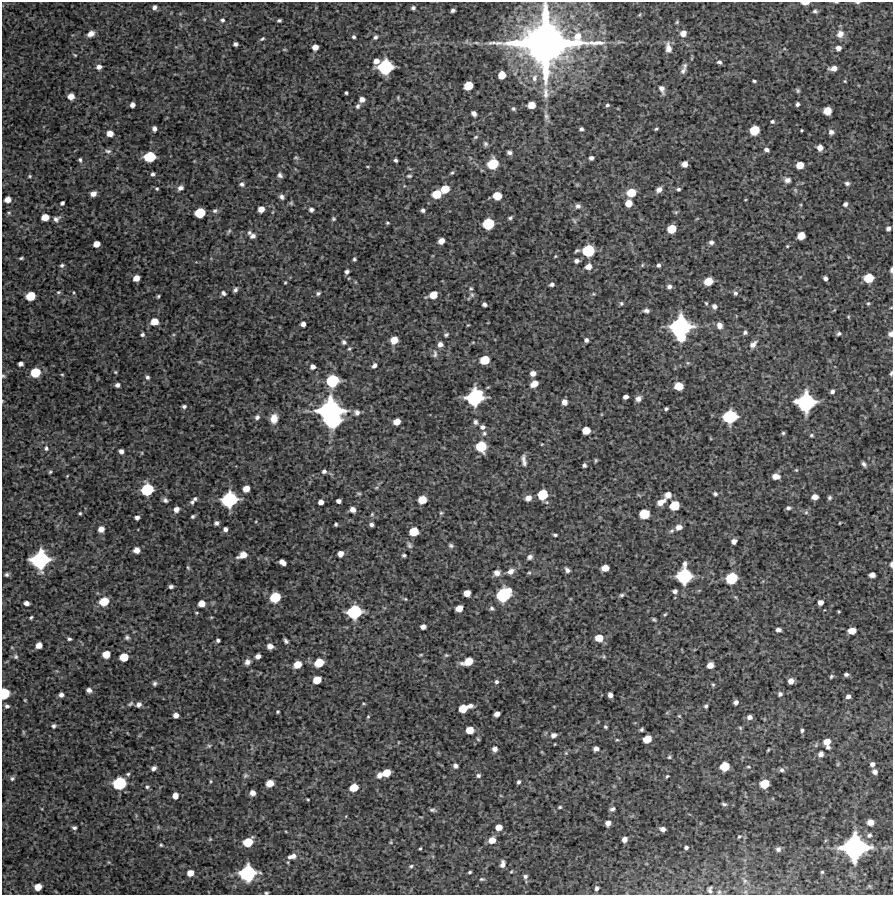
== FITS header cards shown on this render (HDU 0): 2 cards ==
NAXIS1  =                  891 /Length X axis
NAXIS2  =                  893 /Length Y axis

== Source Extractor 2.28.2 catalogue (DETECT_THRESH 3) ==
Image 891 x 893 px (HDU 0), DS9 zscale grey, 1 PNG px = 1 image px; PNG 895 x 897 px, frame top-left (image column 1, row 893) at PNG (2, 2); no overlay
Background 4770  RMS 250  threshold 759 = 3 sigma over >= 5 px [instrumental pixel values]
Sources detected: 441; all 441 listed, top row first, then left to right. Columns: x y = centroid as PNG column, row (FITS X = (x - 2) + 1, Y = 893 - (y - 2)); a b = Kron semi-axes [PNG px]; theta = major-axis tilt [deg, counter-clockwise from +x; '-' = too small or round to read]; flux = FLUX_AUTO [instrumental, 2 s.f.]
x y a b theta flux
836 2 4 2 - 1.3e+04
858 2 6 3 0 2.1e+04
805 3 8 3 1 8.8e+04
154 7 6 5 - 5.5e+04
413 8 4 4 - 3.6e+04
453 10 4 4 - 3.7e+04
815 11 4 4 - 3.2e+04
222 20 5 5 - 3.4e+04
279 20 4 3 - 2.9e+04
677 22 5 4 - 1.9e+04
683 33 6 6 - 1.2e+05
91 34 8 5 31 1.0e+05
840 34 10 8 48 1.1e+05
354 37 3 3 - 2.9e+04
375 37 5 4 - 4.0e+04
262 39 6 4 24 2.6e+04
546 43 45 37 2 1.1e+07
235 44 4 4 - 4.5e+04
315 47 5 5 - 1.2e+05
668 48 12 7 -84 1.1e+05
838 48 6 5 - 7.3e+04
75 55 5 3 - 1.6e+04
376 61 6 5 - 9.1e+04
719 62 5 4 - 3.5e+04
99 67 6 5 - 7.7e+04
385 67 11 10 - 1.1e+06
833 68 7 5 6 1.1e+05
683 71 11 6 62 7.0e+04
502 75 6 6 - 2.2e+05
535 78 11 8 79 1.1e+05
754 81 4 3 - 2.5e+04
845 81 4 3 - 1.4e+04
468 86 7 6 - 3.1e+05
662 89 10 6 -72 7.1e+04
798 90 6 4 -56 2.8e+04
346 93 3 3 - 2.3e+04
546 93 19 8 -87 1.8e+05
71 96 6 6 - 1.5e+05
398 98 6 3 -90 1.6e+04
362 99 5 5 - 8.7e+04
797 104 4 4 - 3.9e+04
132 105 5 4 - 7.3e+04
531 105 6 5 - 1.9e+05
607 105 5 4 - 2.7e+04
358 106 6 5 - 4.1e+04
513 109 5 5 - 3.0e+04
827 111 6 6 - 2.2e+05
474 113 5 4 - 6.8e+04
546 116 10 7 -80 6.2e+04
772 121 4 4 - 2.9e+04
154 129 5 4 - 6.3e+04
581 129 4 4 - 4.1e+04
656 129 3 2 - 2.0e+04
754 130 7 7 - 3.8e+05
802 130 3 2 - 1.6e+04
831 132 6 5 - 6.4e+04
110 133 6 5 - 1.2e+05
476 137 6 4 27 2.5e+04
485 144 7 6 - 3.9e+04
820 148 5 5 - 1.1e+05
767 150 5 4 - 5.3e+04
108 151 11 6 -6 5.9e+04
509 152 5 4 - 4.8e+04
150 157 8 7 - 5.3e+05
296 158 7 5 -9 2.8e+04
591 158 5 4 - 5.3e+04
80 160 5 4 - 3.0e+04
396 160 4 3 - 3.3e+04
493 164 9 8 - 5.0e+05
684 164 5 5 - 1.1e+05
800 165 6 6 - 1.9e+05
367 166 4 3 - 1.4e+04
452 173 6 4 36 2.6e+04
153 174 4 4 - 3.8e+04
280 175 6 5 - 5.2e+04
30 176 5 4 - 2.1e+04
409 176 7 4 0 2.7e+04
787 180 8 6 2 7.1e+04
847 183 6 5 - 4.2e+04
242 184 6 6 - 4.7e+04
180 188 7 5 26 6.7e+04
157 189 5 4 - 2.2e+04
445 189 7 6 - 2.7e+05
678 189 4 3 - 3.0e+04
659 190 6 5 - 8.8e+04
631 193 8 7 - 3.2e+05
93 194 5 4 - 9.5e+04
437 194 7 6 - 3.2e+05
497 196 7 6 - 2.8e+05
282 197 6 5 - 5.1e+04
7 200 6 5 - 1.2e+05
745 200 4 2 - 1.2e+04
62 203 4 3 - 3.7e+04
291 203 5 5 - 2.4e+04
628 203 6 6 - 1.7e+05
845 204 4 4 - 4.6e+04
578 206 7 6 - 5.5e+04
261 209 6 5 - 1.3e+05
311 210 6 5 - 4.6e+04
423 210 4 4 - 3.7e+04
215 211 7 6 - 4.3e+04
676 212 6 4 44 2.3e+04
9 213 5 5 - 2.3e+04
200 213 8 7 - 4.4e+05
45 217 6 5 - 1.8e+05
510 218 5 4 - 3.1e+04
56 219 8 7 - 6.0e+04
333 219 5 5 - 2.6e+04
574 221 8 4 -57 3.1e+04
387 223 4 3 - 2.0e+04
488 224 8 7 - 5.9e+05
888 228 5 4 - 5.1e+04
672 229 7 6 - 3.2e+05
229 231 8 4 55 2.7e+04
249 233 6 5 - 3.5e+04
253 236 7 5 -12 7.2e+04
801 236 6 6 - 2.2e+05
441 241 5 5 - 1.2e+05
711 242 5 4 - 4.3e+04
96 244 6 5 - 1.3e+05
787 246 3 3 - 1.6e+04
577 250 6 4 20 2.9e+04
588 251 9 8 - 7.0e+05
555 256 4 3 - 1.5e+04
21 258 4 3 - 2.4e+04
354 259 5 4 - 2.6e+04
576 261 5 4 - 5.9e+04
62 265 5 4 - 3.3e+04
642 265 5 4 - 1.9e+04
659 265 4 4 - 4.1e+04
588 267 7 6 - 1.2e+05
891 270 6 3 87 3.3e+04
347 272 4 4 - 4.6e+04
136 278 6 5 - 1.4e+05
349 278 4 2 - 1.2e+04
825 278 4 4 - 5.3e+04
869 278 7 6 - 3.9e+05
708 281 7 6 - 2.6e+05
285 282 3 3 - 1.6e+04
552 284 5 4 - 4.8e+04
669 287 6 5 - 5.3e+04
471 288 6 4 -87 2.5e+04
235 290 5 4 - 4.3e+04
58 292 6 4 20 2.3e+04
73 292 5 3 - 1.5e+04
223 293 6 5 - 4.2e+04
318 293 6 5 - 3.6e+04
735 293 6 5 - 4.2e+04
593 294 6 4 11 2.1e+04
433 295 8 5 24 2.2e+05
472 295 7 5 -74 3.5e+04
30 296 7 6 - 3.4e+05
158 296 3 3 - 2.2e+04
621 303 6 5 - 3.0e+04
706 303 4 4 - 1.8e+04
868 303 5 4 - 2.1e+04
484 304 4 4 - 4.9e+04
714 306 7 6 - 5.8e+04
891 307 4 3 - 1.2e+04
646 311 6 4 -4 5.5e+04
848 317 5 4 - 1.8e+04
154 322 7 6 - 2.0e+05
303 324 5 4 - 7.2e+04
468 325 3 3 - 1.4e+04
719 325 7 6 - 1.0e+05
680 328 17 13 88 2.5e+06
745 332 5 5 - 3.8e+04
839 334 5 4 - 3.7e+04
890 334 6 6 - 5.4e+04
142 335 4 4 - 3.4e+04
446 335 5 4 - 2.9e+04
394 340 6 6 - 1.9e+05
586 340 4 4 - 5.1e+04
344 342 8 6 -49 4.4e+04
473 342 5 3 - 1.5e+04
440 344 6 5 - 7.4e+04
753 344 10 6 45 9.0e+04
349 349 5 4 - 2.1e+04
435 354 11 6 90 5.4e+04
485 360 7 6 - 3.3e+05
199 362 5 5 - 2.0e+04
688 363 6 4 -17 2.0e+04
20 364 5 4 - 6.0e+04
374 365 5 4 - 5.1e+04
313 367 6 5 - 7.1e+04
35 372 8 7 - 3.8e+05
115 372 4 4 - 1.8e+04
533 373 5 5 - 9.6e+04
891 373 6 3 71 2.6e+04
62 374 5 3 - 1.6e+04
3 376 5 4 - 2.1e+04
147 377 6 5 - 4.0e+04
332 381 9 9 - 7.7e+05
534 384 7 5 35 1.6e+05
117 385 4 4 - 5.4e+04
679 386 7 6 - 2.7e+05
832 392 4 4 - 4.7e+04
475 397 13 11 35 1.5e+06
626 397 5 4 - 6.8e+04
638 399 7 6 - 6.9e+04
564 402 5 5 - 1.0e+05
806 402 13 13 - 1.7e+06
184 406 6 5 - 3.8e+04
666 409 4 3 - 2.9e+04
330 411 18 16 12 3.0e+06
357 412 7 7 - 6.0e+04
257 417 6 6 - 5.2e+04
730 417 10 9 - 8.9e+05
274 418 10 8 79 1.7e+05
333 420 10 10 - 1.3e+06
397 422 6 5 - 1.6e+05
476 422 6 5 - 4.1e+04
482 427 6 6 - 5.5e+04
586 430 6 6 - 2.2e+05
484 433 6 6 - 3.7e+04
783 433 5 5 - 2.4e+04
811 435 5 4 - 2.5e+04
542 444 3 2 - 1.2e+04
481 446 8 8 - 5.0e+05
46 448 7 6 - 4.1e+04
121 451 4 4 - 6.6e+04
142 453 5 3 - 1.7e+04
524 460 14 5 -83 7.5e+04
596 460 5 3 - 2.2e+04
864 464 5 3 - 4.3e+04
584 465 4 4 - 3.3e+04
796 470 5 4 - 1.9e+04
324 471 5 5 - 4.3e+04
50 472 5 4 - 2.3e+04
67 476 4 3 - 1.4e+04
776 476 7 5 -2 1.3e+05
376 488 5 3 - 1.7e+04
147 489 9 8 - 7.3e+05
246 489 6 5 - 1.6e+05
359 493 7 3 -8 2.3e+04
543 494 8 7 - 4.9e+05
715 494 6 5 - 3.3e+04
668 495 6 6 - 1.2e+05
815 497 6 5 - 1.1e+05
528 498 6 5 - 1.2e+05
829 498 5 4 - 3.3e+04
195 499 6 5 - 3.5e+04
165 500 6 5 - 4.4e+04
229 500 12 10 27 1.2e+06
422 500 7 6 - 2.6e+05
338 501 5 4 - 6.1e+04
192 502 5 5 - 3.3e+04
321 502 5 5 - 8.7e+04
661 502 10 6 30 1.3e+05
674 505 7 6 - 4.0e+05
788 508 5 4 - 4.0e+04
176 509 6 5 - 8.8e+04
353 509 5 5 - 9.9e+04
806 512 6 5 - 3.0e+04
80 513 4 3 - 2.0e+04
441 513 6 5 - 2.4e+04
372 514 5 5 - 2.1e+04
644 514 7 7 - 4.0e+05
193 516 4 3 - 3.1e+04
137 518 4 4 - 5.5e+04
216 523 5 4 - 4.3e+04
840 523 3 2 - 1.2e+04
336 524 3 3 - 2.7e+04
371 525 4 3 - 4.3e+04
679 527 7 5 13 9.3e+04
101 529 6 6 - 1.1e+05
225 529 4 4 - 5.5e+04
672 531 7 5 28 3.7e+04
414 532 7 6 - 3.0e+05
555 535 4 3 - 2.6e+04
734 541 5 4 - 7.7e+04
409 545 9 6 -59 4.3e+04
451 545 7 5 -30 3.5e+04
136 550 5 5 - 1.1e+05
340 554 5 5 - 1.1e+05
243 555 9 6 23 1.7e+05
404 555 4 3 - 3.0e+04
530 557 6 6 - 5.3e+04
40 560 13 12 - 1.7e+06
282 562 6 5 - 1.1e+05
685 564 7 5 85 5.8e+04
891 564 5 3 - 3.9e+04
188 568 7 4 -62 2.4e+04
605 568 6 5 - 1.8e+05
567 570 6 4 -47 5.3e+04
511 571 9 6 37 8.7e+04
497 573 7 6 - 9.2e+04
529 573 6 3 1 2.1e+04
7 575 5 5 - 3.4e+04
872 575 6 4 3 8.9e+04
684 576 11 10 - 1.2e+06
731 578 9 7 33 6.4e+05
171 586 4 3 - 4.1e+04
675 591 5 4 - 5.0e+04
467 593 6 5 - 1.6e+05
503 595 12 9 39 1.0e+06
622 595 6 4 4 3.1e+04
275 597 8 7 - 4.9e+05
405 599 5 4 - 1.9e+04
104 601 9 7 23 3.1e+05
820 602 5 5 - 9.3e+04
26 603 5 4 - 7.2e+04
202 604 6 5 - 1.6e+05
459 608 6 5 - 1.6e+05
492 608 7 5 -58 3.5e+04
839 611 3 2 - 1.6e+04
354 612 10 9 - 9.7e+05
665 614 5 4 - 1.9e+04
31 617 4 3 - 2.3e+04
654 620 4 3 - 2.5e+04
423 627 5 4 - 8.7e+04
778 630 5 4 - 6.3e+04
852 631 7 5 7 1.8e+05
127 637 6 5 - 3.7e+04
599 638 7 6 - 2.2e+05
69 639 5 3 - 3.1e+04
218 640 4 3 - 3.3e+04
286 641 5 3 - 3.9e+04
39 645 5 5 - 1.3e+05
270 646 6 5 - 1.1e+05
106 654 6 6 - 2.0e+05
421 655 6 3 19 1.9e+04
446 655 6 4 0 2.3e+04
258 656 5 4 - 7.8e+04
16 657 7 6 - 3.5e+04
124 657 7 6 - 2.8e+05
247 662 8 7 - 7.1e+04
468 662 9 6 20 2.7e+05
319 663 8 7 - 3.2e+05
297 664 7 6 - 2.2e+05
710 665 6 5 - 1.0e+05
846 674 4 3 - 4.1e+04
831 676 6 4 51 2.4e+04
317 680 6 6 - 2.3e+05
791 681 5 5 - 1.1e+05
496 682 5 5 - 3.5e+04
155 683 6 5 - 4.1e+04
713 684 5 4 - 2.4e+04
89 690 5 5 - 7.1e+04
4 693 8 6 82 4.7e+05
780 694 5 5 - 4.4e+04
61 695 4 4 - 5.8e+04
610 695 5 4 - 7.3e+04
848 696 5 4 - 5.7e+04
25 700 3 3 - 1.5e+04
736 702 5 4 - 5.9e+04
130 704 10 5 30 4.0e+04
139 704 6 5 - 6.3e+04
364 704 5 3 - 1.6e+04
7 706 5 4 - 4.2e+04
470 706 6 4 6 7.3e+04
706 706 5 4 - 3.2e+04
463 709 7 6 - 2.7e+05
278 712 3 3 - 2.0e+04
497 714 5 4 - 8.8e+04
176 715 5 4 - 9.4e+04
679 716 5 4 - 1.8e+04
368 717 5 4 - 2.1e+04
750 717 6 5 - 7.0e+04
54 726 6 5 - 3.9e+04
605 727 4 3 - 2.4e+04
740 728 6 4 -46 2.1e+04
642 729 4 3 - 2.8e+04
470 730 6 5 - 2.2e+05
802 730 4 3 - 3.2e+04
23 732 6 3 -72 2.1e+04
553 735 7 5 20 7.0e+04
478 739 5 4 - 2.1e+04
647 739 7 6 - 2.4e+05
617 740 5 3 - 1.9e+04
827 742 6 5 - 1.4e+05
555 744 3 2 - 1.0e+04
209 746 6 5 - 2.7e+04
828 747 5 4 - 3.7e+04
596 748 5 4 - 7.2e+04
495 749 6 5 - 7.3e+04
768 750 5 3 - 1.8e+04
821 754 5 5 - 7.6e+04
669 757 5 4 - 2.4e+04
838 764 6 3 71 1.8e+04
872 764 4 4 - 5.9e+04
455 766 6 5 - 5.7e+04
725 766 7 6 - 3.4e+05
748 767 6 3 -17 2.0e+04
154 768 6 5 - 5.6e+04
782 770 6 6 - 4.5e+04
875 772 5 4 - 6.2e+04
386 773 7 6 - 2.5e+05
128 774 5 5 - 2.9e+04
380 775 7 6 - 9.4e+04
245 776 7 5 38 3.6e+04
478 776 6 6 - 4.1e+04
667 776 4 3 - 2.0e+04
12 778 7 6 - 3.7e+04
210 781 5 3 - 2.0e+04
518 782 4 3 - 3.7e+04
119 783 10 9 - 8.0e+05
270 783 6 5 - 1.9e+05
765 784 7 6 - 3.4e+05
147 787 6 5 - 3.1e+04
354 788 7 6 - 2.7e+05
252 793 5 5 - 9.4e+04
175 796 5 5 - 1.2e+05
308 799 3 2 - 1.4e+04
724 804 5 4 - 3.2e+04
560 807 5 4 - 2.1e+04
612 809 5 4 - 4.1e+04
433 810 7 4 -3 3.9e+04
870 822 6 5 - 1.4e+05
608 823 5 4 - 8.9e+04
158 827 5 5 - 2.4e+04
499 827 6 6 - 1.4e+05
74 828 5 4 - 3.7e+04
663 829 5 4 - 7.4e+04
869 835 7 6 - 4.3e+04
739 837 5 4 - 1.9e+04
210 839 5 4 - 1.8e+04
624 839 5 4 - 8.0e+04
492 840 7 6 - 1.5e+05
248 842 8 7 - 3.6e+05
391 842 6 3 72 1.9e+04
161 845 5 5 - 2.3e+04
686 847 4 3 - 3.9e+04
855 847 18 16 10 3.0e+06
420 848 3 2 - 1.7e+04
778 849 5 5 - 5.0e+04
292 856 11 6 16 1.2e+05
503 864 7 4 80 7.5e+04
411 866 5 4 - 2.3e+04
470 872 4 3 - 2.2e+04
822 872 4 4 - 2.0e+04
190 873 6 6 - 1.4e+05
247 873 12 11 - 1.3e+06
525 876 6 6 - 4.5e+04
482 879 6 4 8 2.2e+04
745 881 7 6 - 5.0e+04
38 887 6 5 - 1.7e+05
597 888 5 4 - 3.8e+04
710 890 8 4 83 4.5e+04
719 892 5 5 - 2.7e+04
266 893 4 3 - 2.2e+04
At the frame edge (FLAGS 8, measured only in part): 12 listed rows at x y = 836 2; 858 2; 805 3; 546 43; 891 270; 891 307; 890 334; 891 373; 3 376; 891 564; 4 693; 266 893